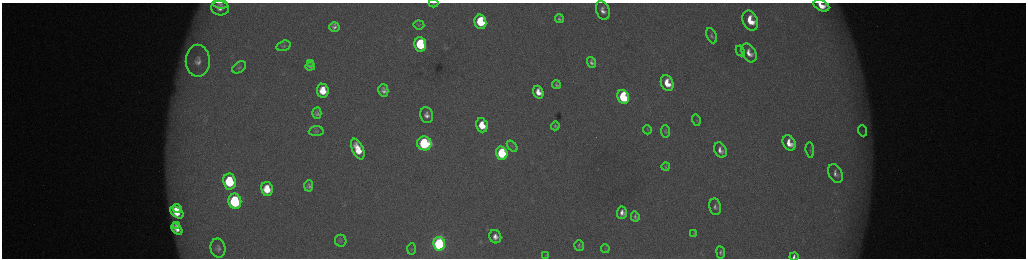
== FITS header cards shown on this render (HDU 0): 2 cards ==
NAXIS1  =                 2048 /fastest changing axis
NAXIS2  =                  512 /next to fastest changing axis

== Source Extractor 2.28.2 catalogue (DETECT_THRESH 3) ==
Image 2048 x 512 px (HDU 0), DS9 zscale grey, zoomed out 1/2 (1 PNG px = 2 x 2 image px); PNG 1028 x 260 px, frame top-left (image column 1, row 511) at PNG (2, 3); each listed source drawn as its Kron ellipse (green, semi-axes under 4 px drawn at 4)
Background 175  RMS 2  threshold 6.08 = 3 sigma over >= 5 px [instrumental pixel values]
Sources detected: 70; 4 cannot appear on this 1/2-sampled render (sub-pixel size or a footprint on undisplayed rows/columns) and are neither listed nor drawn; the other 66 listed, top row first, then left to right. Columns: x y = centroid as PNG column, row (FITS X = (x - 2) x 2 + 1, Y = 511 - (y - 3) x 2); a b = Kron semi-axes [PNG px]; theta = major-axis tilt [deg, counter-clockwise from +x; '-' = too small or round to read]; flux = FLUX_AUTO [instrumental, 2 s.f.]
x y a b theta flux
434 3 5 3 - 430
220 4 8 4 -8 1200
821 6 8 5 -26 7000
220 8 9 7 -13 3600
603 10 9 6 -71 3300
559 19 4 3 - 910
750 20 10 7 -66 13000
480 22 7 6 - 23000
419 25 5 4 - 620
334 27 5 5 - 1700
712 36 8 4 -65 1100
420 44 7 6 - 37000
283 46 7 5 16 1100
740 51 5 3 - 480
749 53 10 7 -62 4700
198 61 16 12 -89 6500
592 62 5 3 - 1400
310 63 3 2 - 480
310 66 5 4 - 1200
239 67 7 5 37 1000
667 83 8 6 -67 10000
556 84 5 3 - 970
383 90 6 5 - 2200
323 91 7 6 - 10000
538 92 6 5 - 5200
623 97 7 5 -68 41000
317 113 5 4 - 1400
427 115 8 6 -76 2800
696 120 5 3 - 500
482 125 7 5 -73 12000
555 126 4 3 - 790
647 130 4 2 - 240
316 131 7 5 2 980
666 131 6 4 -85 700
863 131 5 4 - 890
424 143 7 7 - 60000
789 143 8 6 -62 7000
512 146 6 4 -50 720
358 149 11 5 -66 11000
720 150 8 6 -62 3100
810 150 8 3 -85 580
502 153 7 5 -72 52000
666 166 4 2 - 470
836 173 10 6 -65 2400
230 181 8 6 -81 36000
309 186 5 4 - 1400
267 189 7 6 - 11000
235 201 8 6 -80 62000
715 207 8 6 -79 1700
177 208 4 3 - 4600
177 212 7 5 -37 10000
622 213 6 5 - 3100
635 217 5 3 - 1000
177 225 4 3 - 1600
177 229 6 4 -43 3700
694 233 4 3 - 320
495 237 7 6 - 3200
341 241 6 5 - 810
439 244 7 6 - 130000
579 246 5 4 - 1000
218 248 9 7 -79 2000
605 248 4 2 - 320
411 249 6 4 86 500
721 252 6 4 -81 1200
546 255 3 2 - 250
794 257 4 4 - 1500
At the frame edge (FLAGS 8, measured only in part): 3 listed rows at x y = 434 3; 821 6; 794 257
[4 sub-pixel or undisplayed-footprint detections neither listed nor drawn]